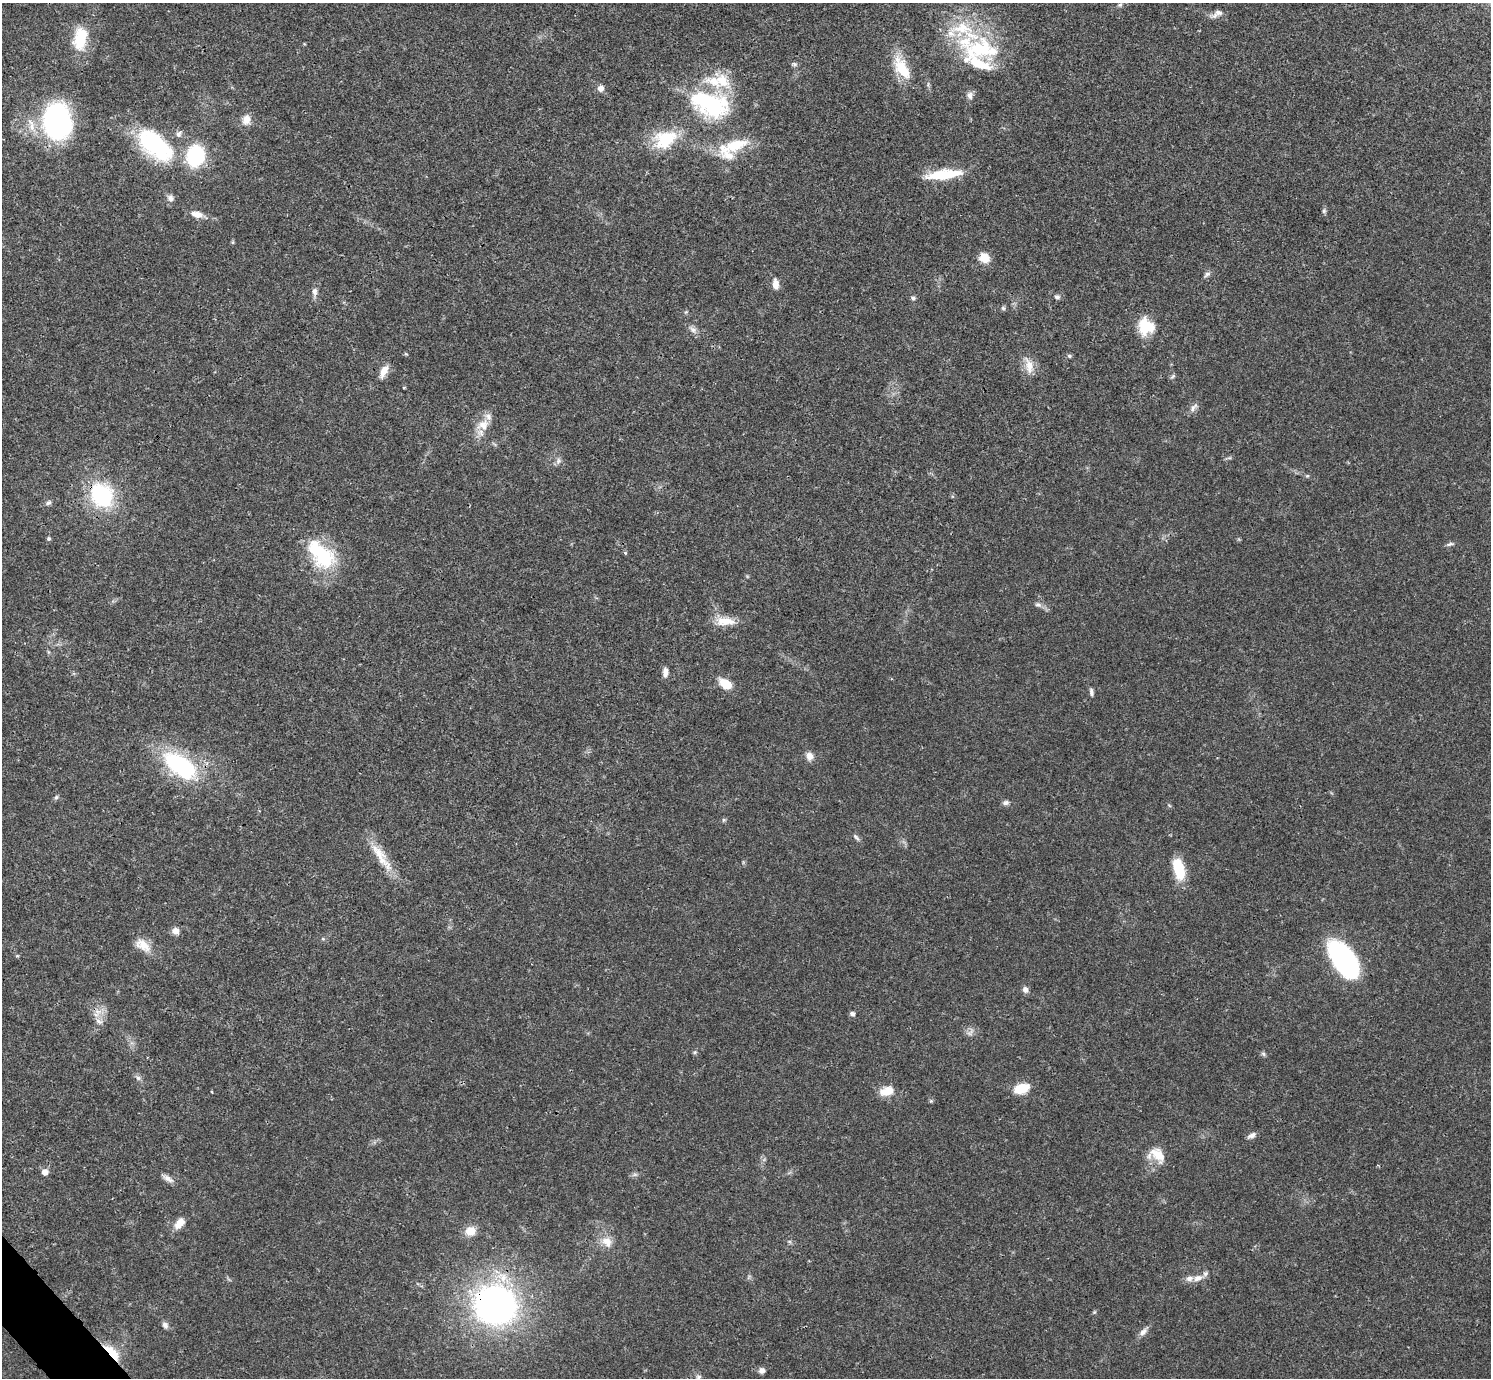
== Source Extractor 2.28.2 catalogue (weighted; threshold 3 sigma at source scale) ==
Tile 7 of 4 x 4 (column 3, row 2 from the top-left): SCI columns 2980-4468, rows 2909-4284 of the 5961 x 5958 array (HDU 1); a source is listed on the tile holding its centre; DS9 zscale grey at full resolution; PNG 1493 x 1380 px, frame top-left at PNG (2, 3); no overlay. Shown black and unused: <1% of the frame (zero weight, under 3 of 4 exposures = <1% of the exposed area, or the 3 px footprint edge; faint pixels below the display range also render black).
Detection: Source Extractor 2.28.2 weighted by HDU 2 'WHT'; one run over the whole footprint, this tile lists its part. Background 0.0209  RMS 0.0022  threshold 0.01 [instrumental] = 3 sigma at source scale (4.5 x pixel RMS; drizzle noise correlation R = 1.50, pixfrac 1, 0.05/0.05 arcsec/px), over >= 5 px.
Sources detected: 109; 1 too faint to see at this stretch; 1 inside a brighter object's white glare — not listed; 15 inside a brighter listed object's ellipse — not listed separately; the other 92 listed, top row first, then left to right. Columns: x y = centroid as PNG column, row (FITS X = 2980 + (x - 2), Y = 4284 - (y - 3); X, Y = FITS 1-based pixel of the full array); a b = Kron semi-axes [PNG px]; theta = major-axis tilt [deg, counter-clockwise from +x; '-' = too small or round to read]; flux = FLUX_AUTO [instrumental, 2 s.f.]
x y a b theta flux
1120 5 7 5 36 0.42
1217 14 19 7 27 1.5
80 40 31 18 90 7.3
982 49 52 29 -8 20
794 64 8 6 -36 0.49
902 68 33 15 -62 7
601 88 8 8 - 1.1
970 95 11 9 -80 1.1
710 104 52 30 -20 24
246 120 14 10 74 2.1
57 122 36 28 -81 41
665 139 30 21 29 10
155 145 52 26 -41 23
735 145 34 15 18 7.8
195 156 19 16 80 16
943 174 41 10 7 8.7
170 198 9 8 - 1.1
1324 211 7 6 - 0.44
197 214 16 8 -10 2
233 242 6 4 90 0.26
984 258 12 10 -35 3.2
1207 274 10 5 35 0.66
776 284 13 7 -84 1.7
314 291 9 7 -88 1
1057 297 8 6 -16 0.61
913 298 6 5 - 0.52
1003 308 6 6 - 0.4
1146 326 19 18 - 6.9
693 329 13 7 -35 1.1
406 354 5 4 - 0.26
1069 356 6 5 - 0.42
1029 366 25 10 -74 2.9
384 371 18 8 61 2
1172 377 9 4 45 0.4
1193 408 14 7 52 1
483 425 19 14 23 3.6
1229 458 7 4 17 0.38
558 461 9 7 66 0.86
1307 476 6 5 - 0.33
102 495 22 18 -55 23
48 503 7 5 32 0.6
49 538 5 5 - 0.34
1450 544 11 4 14 0.54
625 553 6 4 -46 0.29
324 557 37 29 -66 14
1038 605 9 6 -21 0.74
725 621 28 11 -1 3.8
665 672 11 6 89 1.3
726 684 15 9 -32 4
1091 692 10 5 -82 0.64
809 756 11 9 -72 1.5
181 766 41 20 -35 25
56 797 7 5 48 0.45
1006 803 8 6 2 0.74
1169 805 6 3 -20 0.26
724 820 5 5 - 0.34
856 837 12 4 -48 0.58
379 854 45 12 -55 5.9
1179 869 23 10 -75 8
175 931 9 8 - 1.3
323 939 6 3 -18 0.27
143 945 22 13 -38 3.3
17 956 6 3 18 0.22
1344 960 35 17 -57 49
1025 989 8 7 - 0.92
98 1011 11 7 -10 1.6
852 1014 5 5 - 0.79
99 1021 12 7 -37 1.3
695 1052 6 5 - 0.36
1263 1054 7 5 -45 0.44
138 1078 7 6 - 0.62
1021 1088 18 11 16 4.4
887 1091 18 11 17 3.3
212 1092 3 2 - 0.21
931 1101 6 4 -72 0.3
1252 1135 12 6 27 0.96
1157 1155 24 17 -29 4.6
45 1172 6 6 - 1.5
635 1175 9 4 8 0.55
168 1179 15 6 -34 1.3
179 1223 14 8 52 2.5
470 1231 12 10 16 2.9
789 1241 6 4 -18 0.37
607 1242 17 13 -46 2.8
1198 1278 12 8 21 1.6
495 1305 37 33 -18 84
1094 1312 5 5 - 0.29
165 1325 9 7 -56 0.86
1143 1332 12 7 50 1.2
112 1352 25 9 -48 5
762 1370 7 7 - 0.98
698 1377 8 7 - 0.72
Overlapping masked pixels (flux is a lower limit): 3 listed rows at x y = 102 495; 495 1305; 112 1352
Isophote crosses this tile's border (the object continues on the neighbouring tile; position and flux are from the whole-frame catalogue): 1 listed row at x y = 698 1377